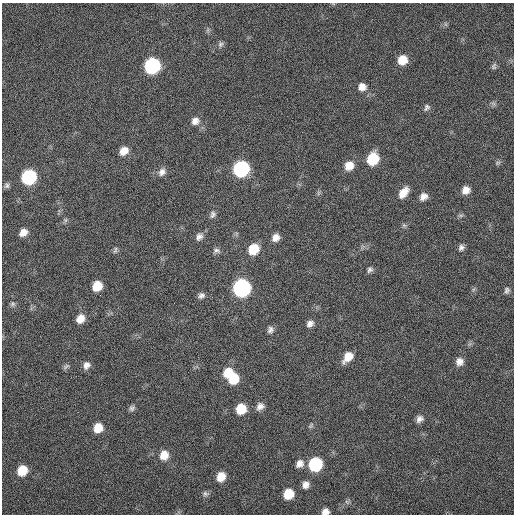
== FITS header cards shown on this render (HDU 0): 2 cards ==
NAXIS1  =                  512 / Axis length
NAXIS2  =                  512 / Axis length

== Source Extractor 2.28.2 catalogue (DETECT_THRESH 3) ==
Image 512 x 512 px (HDU 0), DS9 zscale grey, 1 PNG px = 1 image px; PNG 516 x 516 px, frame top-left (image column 1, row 512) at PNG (2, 3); no overlay
Background 44.2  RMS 5.1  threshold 15.2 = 3 sigma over >= 5 px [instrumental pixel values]
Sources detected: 62; all 62 listed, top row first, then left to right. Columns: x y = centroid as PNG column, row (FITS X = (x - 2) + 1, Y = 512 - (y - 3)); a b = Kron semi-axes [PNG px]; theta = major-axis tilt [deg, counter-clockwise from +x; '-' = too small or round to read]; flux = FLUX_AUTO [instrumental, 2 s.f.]
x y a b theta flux
220 44 8 6 70 880
402 60 9 9 - 5700
152 65 10 9 - 53000
494 66 8 6 77 740
362 87 9 9 - 2500
493 103 7 4 -19 640
427 107 9 7 56 970
195 121 11 10 - 2200
124 151 9 7 41 3500
373 159 10 9 - 13000
498 163 8 5 20 630
349 166 10 9 - 3900
241 169 10 9 - 57000
162 172 11 9 58 1900
29 177 9 9 - 42000
7 185 7 7 - 870
466 190 9 8 - 2800
318 193 7 4 71 590
403 193 12 7 52 4000
423 196 9 7 37 2200
213 214 10 7 72 1200
461 215 7 4 18 600
65 220 6 6 - 640
404 225 6 6 - 650
23 232 9 7 43 2700
199 237 11 8 50 1700
276 237 9 8 - 2300
461 247 8 7 - 1200
253 249 10 9 - 8300
115 250 10 4 73 660
216 251 10 7 -4 1100
370 270 8 6 52 930
97 286 9 8 - 6500
241 288 10 9 - 87000
507 290 9 7 79 1000
201 295 9 7 25 1200
13 304 7 6 - 750
80 319 9 8 - 3600
310 323 9 7 44 1600
270 330 9 7 61 1300
348 357 12 8 51 4400
459 361 9 9 - 2200
86 365 10 8 63 1900
66 366 11 5 34 760
228 372 12 9 42 4900
233 378 10 10 - 8800
260 406 10 8 44 1900
132 408 8 7 - 920
241 409 9 8 - 7600
419 419 9 7 46 1600
311 426 8 5 53 640
98 428 9 8 - 5000
164 455 10 9 - 4300
300 464 10 9 - 2100
315 464 9 9 - 28000
22 470 9 8 - 7400
221 477 10 8 67 4400
306 485 8 7 - 1900
205 494 9 7 -14 990
288 494 8 8 - 7400
347 502 7 4 -70 570
325 511 7 6 - 2100
At the frame edge (FLAGS 8, measured only in part): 1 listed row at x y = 325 511